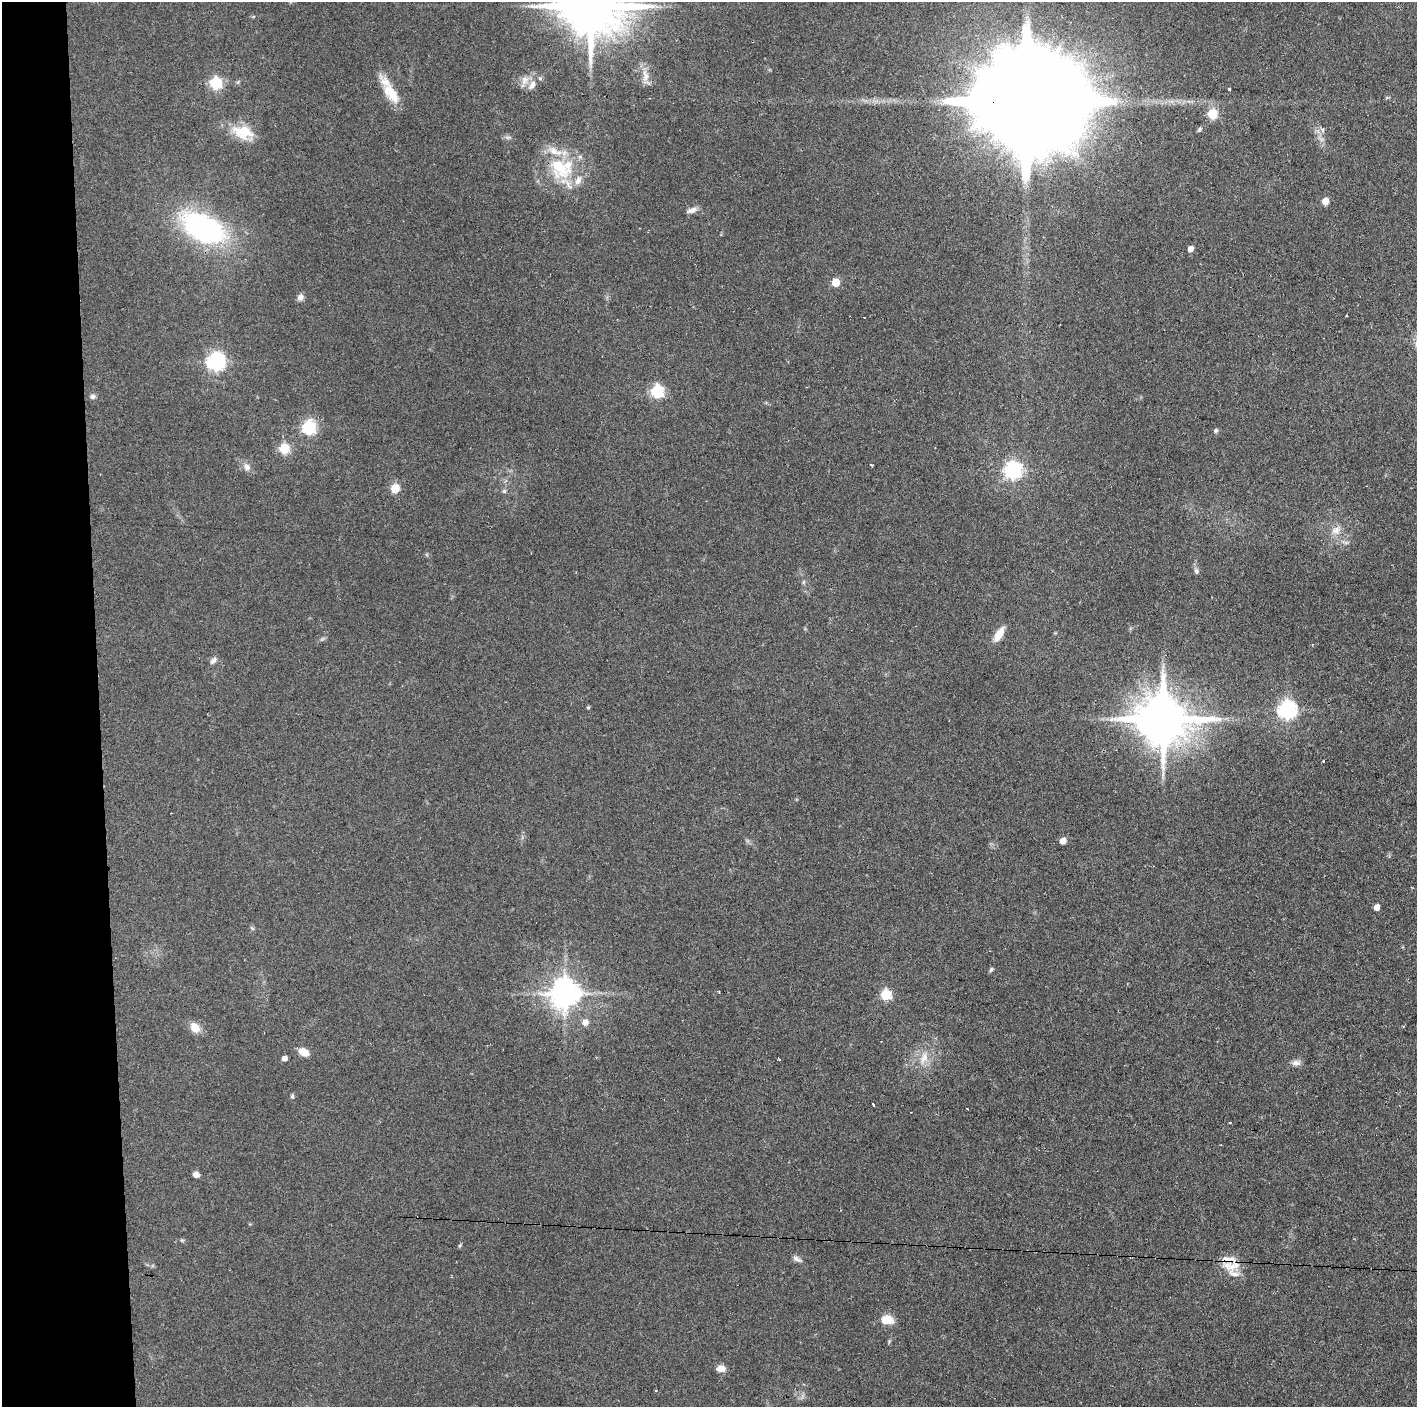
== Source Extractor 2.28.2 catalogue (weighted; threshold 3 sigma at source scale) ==
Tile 4 of 3 x 3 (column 1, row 2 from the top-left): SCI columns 3-1417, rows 1407-2811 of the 4251 x 4217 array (HDU 1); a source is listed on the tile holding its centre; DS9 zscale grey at full resolution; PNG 1419 x 1409 px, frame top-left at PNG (2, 2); no overlay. Shown black and unused: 7% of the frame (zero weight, under 2 of 3 exposures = <1% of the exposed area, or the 3 px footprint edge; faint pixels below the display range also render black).
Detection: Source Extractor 2.28.2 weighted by HDU 2 'WHT'; one run over the whole footprint, this tile lists its part. Background 0.122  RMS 0.0067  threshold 0.0301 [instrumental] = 3 sigma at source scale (4.5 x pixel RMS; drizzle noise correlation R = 1.50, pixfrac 1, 0.05/0.05 arcsec/px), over >= 5 px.
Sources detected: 75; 1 cosmic-ray / hot-pixel residue — not listed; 9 inside a brighter listed object's ellipse — not listed separately; the other 65 listed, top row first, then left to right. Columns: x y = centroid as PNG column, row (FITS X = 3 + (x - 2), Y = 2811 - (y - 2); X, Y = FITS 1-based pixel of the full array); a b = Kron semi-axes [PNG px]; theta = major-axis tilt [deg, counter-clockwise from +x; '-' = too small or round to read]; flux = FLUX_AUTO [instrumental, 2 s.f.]
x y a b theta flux
591 6 19 15 -8 5000
645 76 15 9 88 5.8
525 80 13 10 73 4.9
215 83 6 6 - 85
1229 89 3 3 - 3.1
391 94 28 14 -50 15
1023 101 50 21 -3 40000
1212 114 5 5 - 48
1199 129 6 5 - 1.2
1322 130 7 5 -60 1.6
243 132 30 18 -15 17
508 137 7 4 18 1.3
580 157 6 5 - 1.4
558 165 40 19 -89 29
578 181 13 8 66 5
1325 201 5 5 - 11
692 210 14 6 19 3.2
202 228 36 19 -28 180
1190 249 5 4 - 5.7
836 283 5 5 - 22
300 297 8 7 - 2.9
1346 316 3 2 - 0.82
216 362 7 7 - 280
657 391 6 6 - 110
93 396 7 6 - 1.8
308 428 6 6 - 130
1216 430 6 5 - 1.2
284 449 5 5 - 54
871 465 4 2 - 0.8
247 467 10 8 -84 3.5
1013 470 7 7 - 210
395 488 5 5 - 32
504 491 6 6 - 1.2
1336 530 14 10 41 5.8
1196 571 8 6 -71 1.7
999 634 19 8 59 7.9
213 661 10 6 46 2.4
588 707 5 4 - 0.72
1287 710 7 7 - 290
1163 719 15 13 1 3700
1323 761 3 3 - 0.98
1063 841 5 5 - 6.8
1377 907 5 4 - 5.9
252 928 7 4 -45 0.95
991 969 7 4 63 1.1
565 994 9 8 - 1100
886 995 6 5 - 60
585 1022 8 7 - 4.2
195 1028 13 10 -54 7.1
304 1052 10 7 -35 8.4
284 1058 4 4 - 4.1
924 1058 19 10 73 8.9
779 1060 3 2 - 1.1
1296 1063 13 7 4 3.1
292 1096 7 4 -81 1.1
873 1105 3 3 - 2.2
1230 1122 3 2 - 1.1
196 1175 6 5 - 3.6
182 1240 5 5 - 0.82
460 1245 6 4 46 0.81
797 1259 13 6 -33 2.5
1232 1267 14 10 42 7.5
887 1320 16 11 -7 8.5
721 1368 8 6 -5 6.6
656 1390 3 2 - 1.6
Overlapping masked pixels (flux is a lower limit): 1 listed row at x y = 1023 101
Isophote crosses this tile's border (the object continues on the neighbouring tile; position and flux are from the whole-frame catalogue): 1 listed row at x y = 591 6